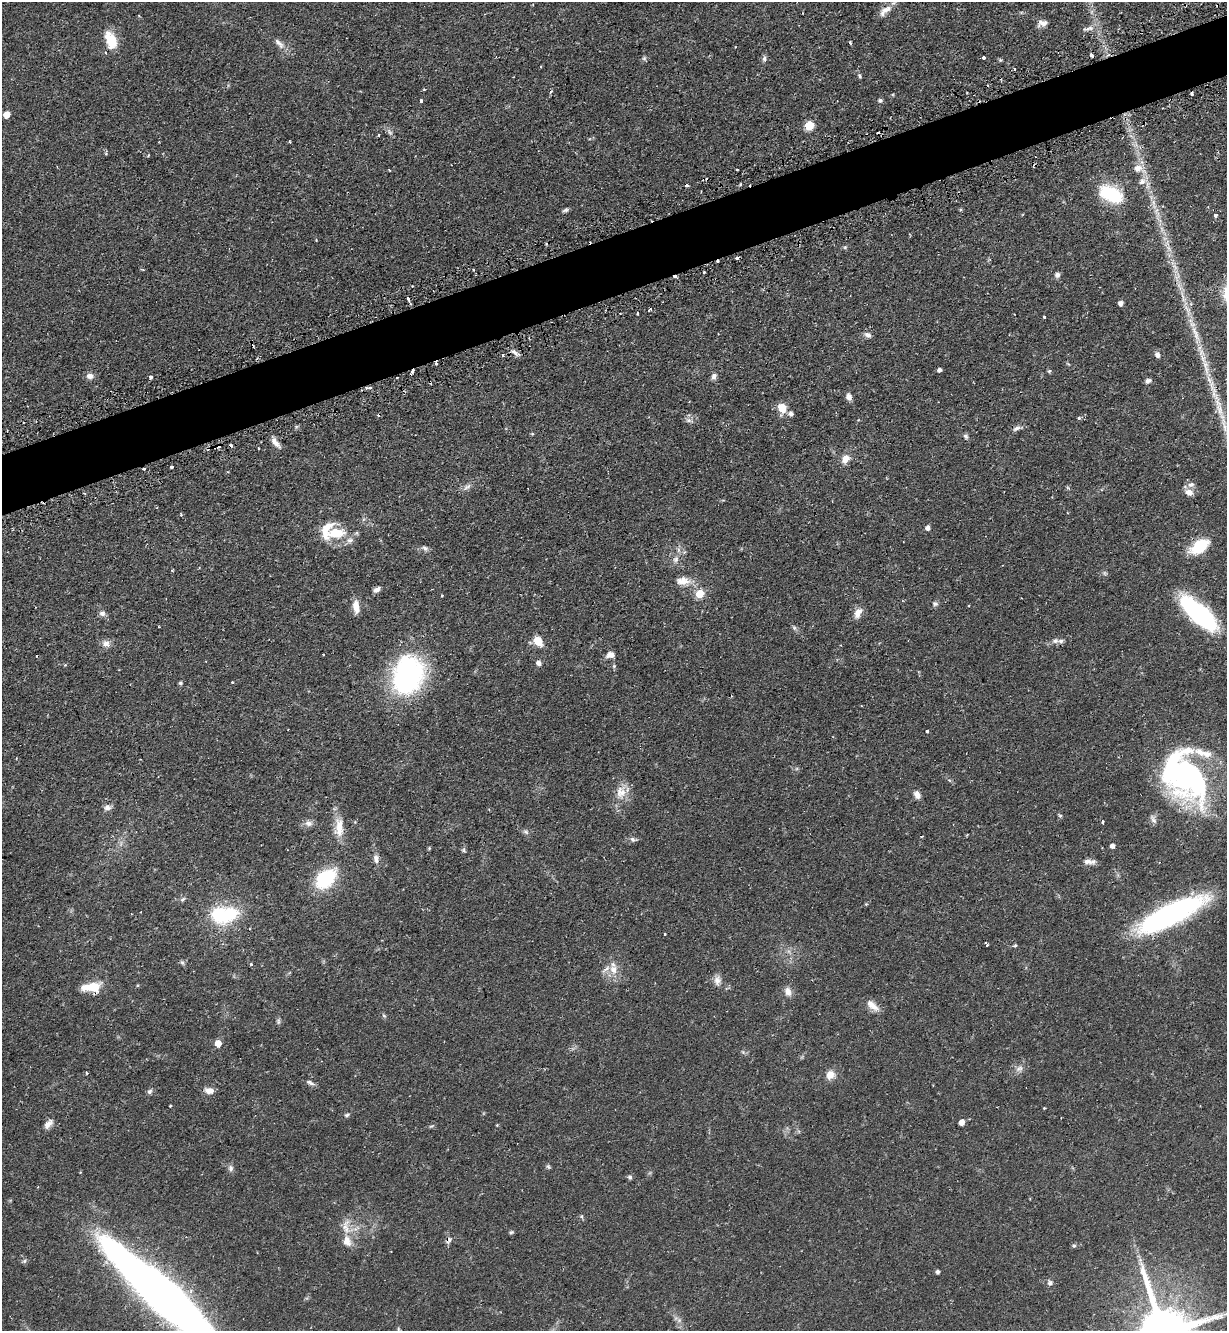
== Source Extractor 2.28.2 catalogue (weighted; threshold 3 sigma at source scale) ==
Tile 10 of 4 x 4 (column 2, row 3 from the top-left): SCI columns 1395-2619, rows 1367-2695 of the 5366 x 5390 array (HDU 1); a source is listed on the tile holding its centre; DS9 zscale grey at full resolution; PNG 1229 x 1333 px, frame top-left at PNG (2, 2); no overlay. Shown black and unused: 5% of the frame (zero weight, under 2 of 3 exposures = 4% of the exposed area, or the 3 px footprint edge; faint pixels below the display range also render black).
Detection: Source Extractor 2.28.2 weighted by HDU 2 'WHT'; one run over the whole footprint, this tile lists its part. Background 0.0476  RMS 0.0044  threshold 0.0197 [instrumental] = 3 sigma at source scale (4.5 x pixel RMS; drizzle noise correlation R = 1.50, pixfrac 1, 0.05/0.05 arcsec/px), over >= 5 px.
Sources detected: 186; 1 too faint to see at this stretch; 14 cosmic-ray / hot-pixel residue — not listed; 8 inside a brighter listed object's ellipse — not listed separately; the other 163 listed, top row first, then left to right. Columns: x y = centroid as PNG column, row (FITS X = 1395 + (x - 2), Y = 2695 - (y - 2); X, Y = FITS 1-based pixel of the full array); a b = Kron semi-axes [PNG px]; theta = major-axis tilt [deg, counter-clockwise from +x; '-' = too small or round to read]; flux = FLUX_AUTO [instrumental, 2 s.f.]
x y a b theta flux
885 10 22 7 40 3.5
1042 23 12 7 9 2.4
1088 28 20 5 14 2
111 40 21 12 -67 9.2
850 42 3 3 - 0.75
279 43 18 7 -45 2.6
1091 55 4 3 - 2.1
984 57 3 3 - 2.1
644 58 6 6 - 0.74
764 58 9 5 90 1.1
1000 60 5 5 - 0.49
1014 69 3 3 - 0.77
859 76 7 4 -81 0.67
551 92 5 4 - 0.68
1192 93 3 3 - 1.6
880 100 5 4 - 1.1
421 101 3 3 - 3
6 115 5 5 - 6.3
809 125 5 5 - 19
390 132 10 5 -62 1.1
878 133 3 3 - 1.6
290 142 3 3 - 0.37
106 154 4 4 - 0.51
1138 168 12 10 15 3.8
736 170 3 2 - 0.84
1142 182 9 6 22 2.3
740 184 3 3 - 0.81
687 185 3 3 - 0.64
1111 194 25 14 -27 24
565 210 8 5 20 0.91
1215 215 4 3 - 2.8
845 247 5 4 - 0.57
736 258 3 3 - 9.1
1175 267 11 4 -56 1.6
704 272 3 2 - 0.9
1057 275 7 7 - 1.3
408 299 5 3 - 1.7
1120 303 4 4 - 1.9
637 313 4 3 - 1.5
1044 317 3 2 - 0.77
1195 333 33 6 -69 7.5
868 335 9 7 -28 1.6
515 353 16 4 -30 1.6
503 355 3 3 - 2.4
1157 355 7 6 - 1.6
436 364 3 3 - 1.9
939 370 4 4 - 1.5
1049 371 5 4 - 0.68
90 376 8 7 - 2.2
714 376 9 7 58 1.4
151 377 3 3 - 1.9
397 378 3 3 - 0.77
1148 381 7 5 31 1.2
370 387 4 3 - 0.62
366 388 4 3 - 0.83
1213 390 48 8 -74 13
849 397 8 6 -77 2
782 408 9 7 -59 7
791 414 6 6 - 1.3
1079 418 4 3 - 0.75
689 420 10 6 -10 1.4
1016 428 11 5 27 1.5
532 434 5 3 - 0.41
965 436 7 6 - 0.97
276 443 16 6 -49 2.7
218 446 6 3 24 1.9
258 448 3 2 - 0.74
845 459 10 8 51 3.8
171 467 3 3 - 3
144 469 3 3 - 1.5
1191 485 10 7 18 1.8
467 487 12 6 30 1.7
1189 492 11 8 -14 2.8
928 528 5 4 - 1.9
336 533 20 12 4 11
357 533 6 4 -72 0.55
1199 546 21 12 32 13
425 548 9 6 -28 1.2
676 559 9 7 64 1.8
172 570 4 2 - 0.39
683 581 19 11 -1 4.8
376 590 8 5 31 1.7
700 594 5 5 - 14
442 595 3 3 - 0.56
935 604 7 6 - 0.99
356 607 16 7 -84 4.1
102 613 8 7 - 1.6
858 613 14 8 62 3.3
1199 614 46 16 -43 48
794 628 7 5 -46 0.86
538 641 9 7 -49 6.7
1055 641 10 6 0 1.5
106 644 10 9 - 2.4
323 655 3 2 - 0.76
611 655 9 6 16 2.9
539 663 5 5 - 1.9
65 665 4 4 - 0.38
408 675 44 33 76 67
180 683 5 4 - 0.63
731 696 3 2 - 0.35
927 731 3 3 - 1.8
1184 776 62 41 -56 100
621 792 19 14 67 6.1
917 795 10 7 -67 2.4
107 807 9 7 4 1.8
1060 816 6 5 - 0.59
1153 819 13 6 -61 1.5
1102 822 3 3 - 0.97
308 823 12 7 -11 2.1
339 827 30 12 -89 7.3
526 832 8 5 -31 0.98
921 836 4 2 - 0.39
633 839 8 6 -51 1.1
1112 846 4 4 - 2.1
429 848 5 4 - 0.46
464 850 5 4 - 0.63
376 859 11 7 -80 2.1
1087 861 14 7 -6 2.3
325 879 20 14 44 30
183 899 8 5 48 0.88
229 914 24 17 34 21
1170 915 68 18 27 92
665 934 3 2 - 0.74
986 944 5 3 - 1
1015 945 6 4 28 0.58
182 962 7 4 -2 0.78
251 964 3 3 - 0.71
613 969 13 10 -75 4.5
717 980 14 8 -88 2.5
94 987 14 11 8 8.5
788 991 13 9 -69 2.4
872 1005 19 8 -39 3.7
384 1016 6 4 -43 0.63
278 1021 9 4 -90 0.81
218 1043 5 5 - 5.6
743 1052 5 5 - 0.64
1019 1069 11 7 24 2.1
87 1073 4 3 - 0.49
830 1075 10 8 66 4.1
310 1083 12 5 -27 1.3
150 1091 7 6 - 1
209 1091 11 7 -9 2.8
170 1106 3 3 - 0.52
1044 1108 3 3 - 0.56
347 1115 7 5 21 0.79
962 1122 5 4 - 4.3
48 1124 13 7 51 2.6
497 1125 4 4 - 0.35
431 1126 6 4 18 0.56
548 1167 7 5 -35 0.67
231 1168 8 7 - 1.3
630 1177 6 5 - 0.94
581 1216 5 5 - 0.64
346 1227 24 10 -89 5.1
511 1232 5 5 - 0.63
449 1240 10 6 56 1.4
1074 1245 6 4 -66 0.7
24 1261 6 6 - 0.79
938 1272 4 4 - 1.2
1050 1283 8 7 - 1.2
164 1295 115 20 -42 490
679 1320 6 5 - 0.91
398 1329 6 4 -88 0.5
Overlapping masked pixels (flux is a lower limit): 8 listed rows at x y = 436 364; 397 378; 370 387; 366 388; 218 446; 144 469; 449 1240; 164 1295
Isophote crosses this tile's border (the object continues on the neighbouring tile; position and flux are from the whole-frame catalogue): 1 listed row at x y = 164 1295